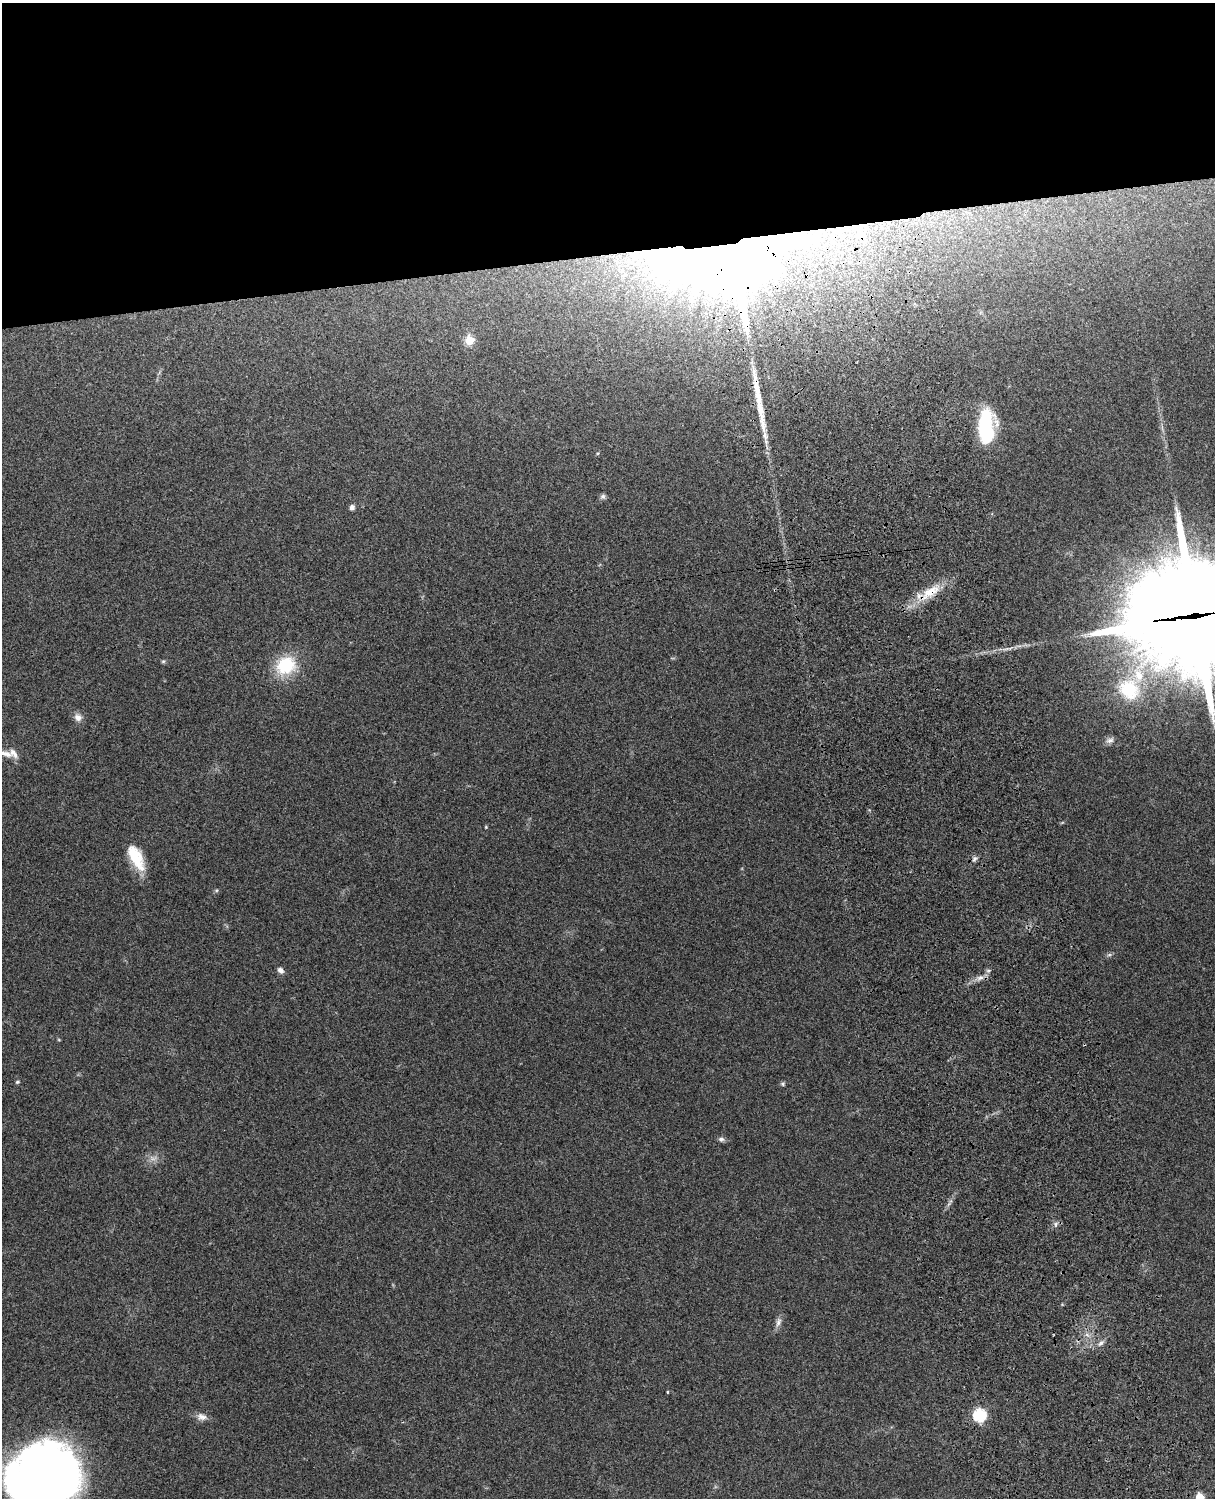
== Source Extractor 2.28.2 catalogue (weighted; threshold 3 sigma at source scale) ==
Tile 2 of 4 x 3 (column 2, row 1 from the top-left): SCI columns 1331-2543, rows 3156-4651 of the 5089 x 4927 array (HDU 1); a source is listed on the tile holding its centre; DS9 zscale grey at full resolution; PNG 1217 x 1500 px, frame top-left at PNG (2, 3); no overlay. Shown black and unused: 17% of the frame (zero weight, under 3 of 4 exposures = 6% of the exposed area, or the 3 px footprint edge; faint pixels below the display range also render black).
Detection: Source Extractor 2.28.2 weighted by HDU 2 'WHT'; one run over the whole footprint, this tile lists its part. Background 0.271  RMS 0.0089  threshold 0.0401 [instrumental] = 3 sigma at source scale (4.5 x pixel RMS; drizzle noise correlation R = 1.50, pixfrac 1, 0.05/0.05 arcsec/px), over >= 5 px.
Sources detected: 36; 1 too faint to see at this stretch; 1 long thin detection or spike segment (spike, bleed or trail) — not listed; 2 inside a brighter listed object's ellipse — not listed separately; the other 32 listed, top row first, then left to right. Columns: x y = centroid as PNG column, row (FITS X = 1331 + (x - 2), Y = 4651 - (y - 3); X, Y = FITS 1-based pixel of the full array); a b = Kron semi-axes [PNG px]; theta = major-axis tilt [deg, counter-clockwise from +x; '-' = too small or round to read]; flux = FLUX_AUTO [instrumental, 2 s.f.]
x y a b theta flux
729 261 118 63 7 1600
469 340 5 5 - 38
986 426 33 14 89 75
603 496 7 7 - 2.2
352 507 7 6 - 2.8
930 592 36 12 32 25
1196 615 51 35 4 21000
163 661 6 5 - 1.3
286 665 19 16 27 48
1129 690 26 23 -44 50
78 717 11 9 -38 5.4
1110 740 12 7 19 3.6
6 754 20 8 -13 6.6
486 827 5 3 - 0.77
136 857 30 13 -62 28
974 859 9 6 61 2.7
216 891 6 4 1 1.2
1109 955 7 4 18 1.6
280 970 8 6 -40 3.8
980 978 11 6 14 4.4
17 1082 5 4 - 1.2
783 1084 6 5 - 1.5
721 1139 8 6 -17 2.6
1056 1224 6 4 89 1.8
778 1322 14 7 74 4.3
1087 1335 7 4 -19 2.4
1101 1343 9 6 32 3.2
667 1392 4 3 - 0.81
979 1415 6 6 - 120
202 1417 15 9 -14 5.6
44 1477 62 53 26 760
1199 1497 5 5 - 31
Overlapping masked pixels (flux is a lower limit): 4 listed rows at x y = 729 261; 930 592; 1196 615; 980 978
Isophote crosses this tile's border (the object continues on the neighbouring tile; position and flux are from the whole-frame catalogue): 3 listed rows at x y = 1196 615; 44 1477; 1199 1497